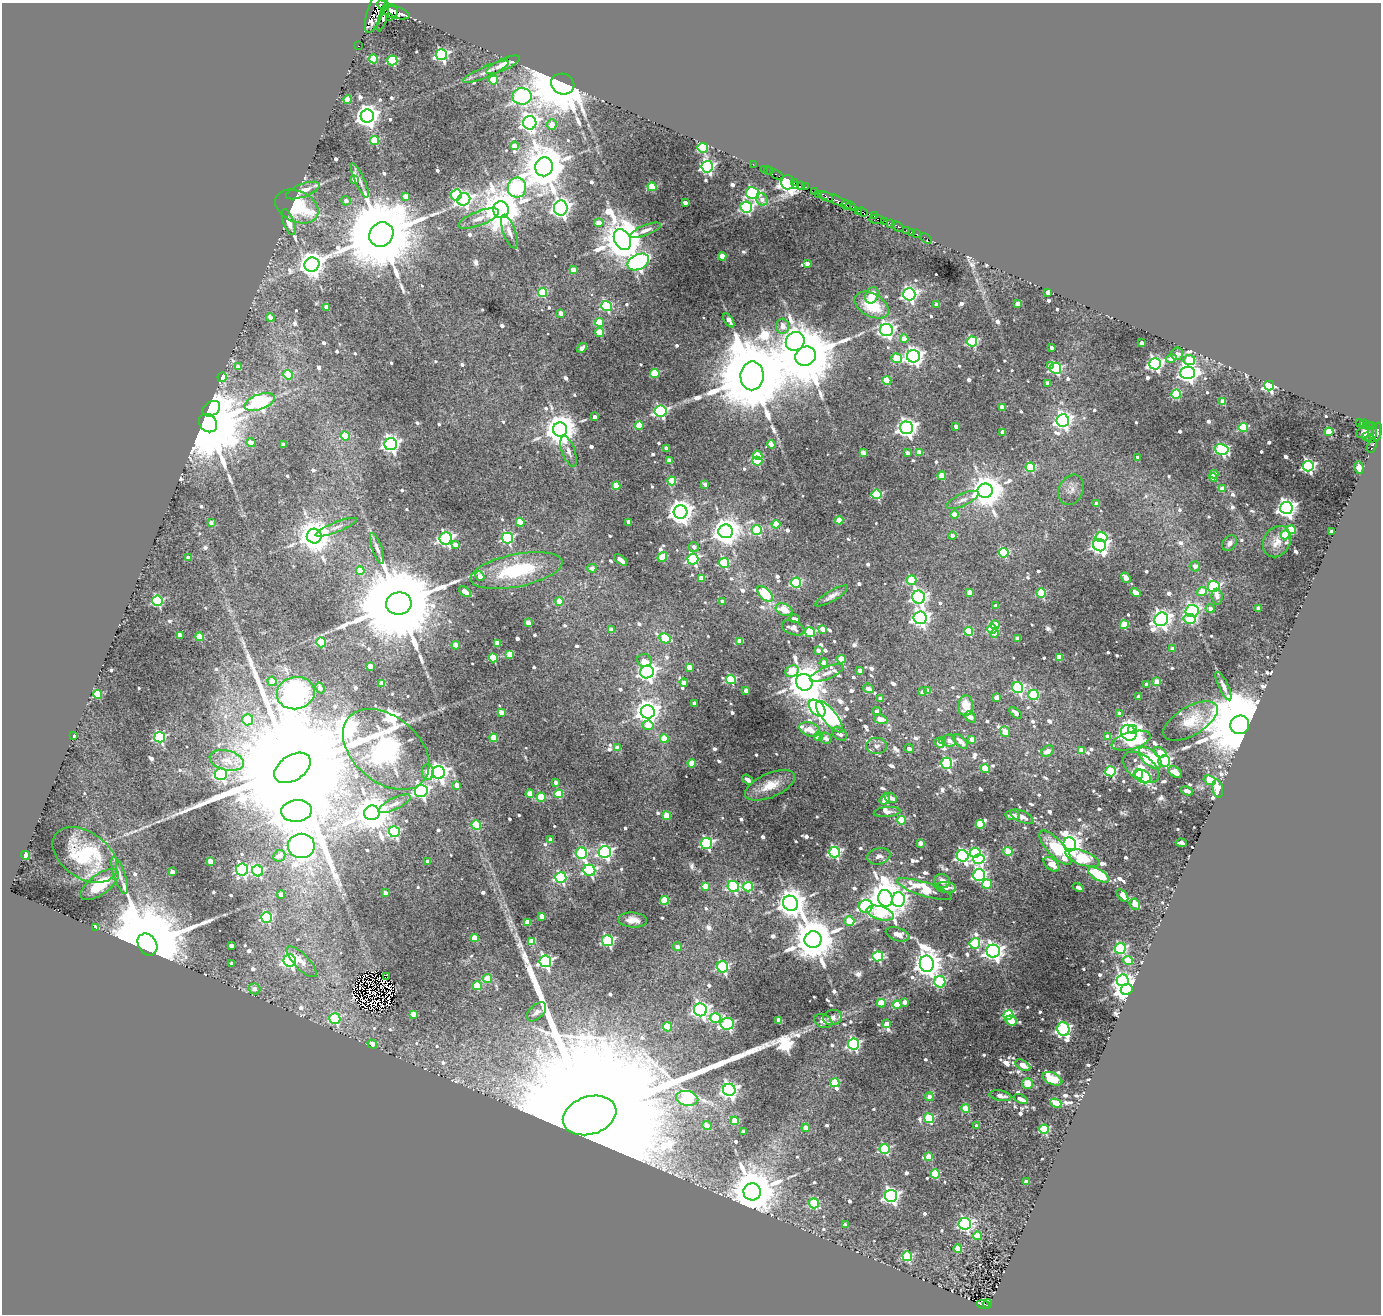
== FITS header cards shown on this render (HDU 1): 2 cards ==
NAXIS1  =                 1379
NAXIS2  =                 1312

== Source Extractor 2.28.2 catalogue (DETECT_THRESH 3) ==
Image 1379 x 1312 px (HDU 1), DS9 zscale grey, 1 PNG px = 1 image px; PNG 1383 x 1316 px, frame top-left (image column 1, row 1312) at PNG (2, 3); each listed source drawn as its Kron ellipse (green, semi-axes under 4 px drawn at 4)
Background 0.467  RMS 0.012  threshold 0.0366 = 3 sigma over >= 5 px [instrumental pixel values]
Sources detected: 956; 6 with non-positive FLUX_AUTO (blend fragments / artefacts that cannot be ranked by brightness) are neither listed nor drawn; of the other 950, the 500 brightest by FLUX_AUTO listed and drawn (450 fainter detections omitted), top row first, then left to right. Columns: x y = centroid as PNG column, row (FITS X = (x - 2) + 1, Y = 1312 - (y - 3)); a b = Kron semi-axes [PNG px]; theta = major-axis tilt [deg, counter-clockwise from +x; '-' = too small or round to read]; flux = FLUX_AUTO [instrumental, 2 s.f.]
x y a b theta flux
382 5 5 3 - 490
376 8 26 8 70 3600
391 11 7 7 - 2900
396 13 14 6 -12 4200
383 17 15 4 74 1400
390 18 3 2 - 130
358 46 3 2 - 8.3
441 55 5 5 - 170
374 59 4 4 - 38
392 61 5 5 - 74
503 65 18 5 24 8.3
486 72 25 5 23 6.1
493 80 4 4 - 46
563 84 12 10 -22 4000
522 96 9 8 - 290
348 100 4 4 - 17
367 116 6 6 - 800
530 123 7 6 - 400
552 124 5 5 - 12
375 140 5 4 - 44
514 146 4 4 - 11
703 148 5 5 - 78
753 164 2 2 - 5.1
544 167 9 9 - 3800
707 167 6 5 - 230
764 169 3 2 - 7.2
769 171 5 2 - 9.8
777 175 7 3 -29 32
354 179 4 4 - 8
360 180 19 5 -65 4.4
788 182 7 6 - 750
794 182 3 3 - 430
795 186 3 2 - 250
800 186 4 3 - 150
652 187 4 4 - 36
805 187 3 3 - 140
517 188 10 9 - 250
303 190 18 6 21 9.4
814 192 4 3 - 26
753 193 7 6 - 170
818 194 2 2 - 4.9
456 195 6 5 - 55
406 196 4 4 - 8
825 196 8 4 -28 76
464 199 7 6 - 270
762 199 6 5 - 4.3
837 200 22 3 -22 460
346 201 5 4 - 4.6
685 203 4 3 - 5.6
846 205 5 3 - 60
851 206 5 3 - 190
297 207 23 15 -25 60
746 207 6 5 - 120
561 208 7 7 - 510
501 210 8 8 - 3200
858 211 3 3 - 520
863 212 5 3 - 420
874 216 2 2 - 7.1
479 218 21 7 21 8.9
877 219 8 4 -5 73
884 221 3 2 - 11
289 222 14 5 -71 8.4
599 223 4 4 - 12
891 223 4 3 - 480
898 227 7 3 -33 68
645 230 16 5 21 4.9
907 230 3 3 - 35
509 232 18 6 -70 5.8
912 232 3 2 - 14
917 234 3 2 - 24
381 235 13 11 47 17000
926 238 6 3 -35 8.6
622 239 11 8 -64 4000
722 256 4 4 - 20
638 262 11 7 27 400
807 263 4 3 - 5.5
312 264 7 7 - 1100
573 270 4 4 - 16
543 292 5 4 - 48
1048 293 4 4 - 8.1
909 294 6 6 - 280
872 295 8 6 66 11
937 304 4 3 - 4.6
1018 304 4 4 - 14
872 305 18 11 -29 33
606 306 5 5 - 91
327 307 4 4 - 7.1
561 313 4 4 - 8.8
270 317 4 4 - 6.9
729 320 8 4 -58 5.6
599 322 4 4 - 27
783 326 7 6 - 7.5
887 330 6 6 - 300
600 333 4 4 - 23
904 338 4 4 - 9.7
795 341 10 9 - 680
972 341 5 5 - 95
1142 343 4 4 - 7.2
582 348 5 4 - 6.7
1052 348 3 3 - 5.5
1177 354 6 6 - 5
805 356 10 9 - 9200
913 356 6 6 - 440
897 358 5 4 - 29
1171 358 5 4 - 7
1189 360 6 5 - 30
1155 364 6 6 - 280
1050 366 4 4 - 13
238 367 4 4 - 7
1056 368 5 5 - 110
655 373 4 4 - 47
1187 373 7 6 - 510
288 375 5 4 - 34
752 376 14 11 89 19000
222 377 4 4 - 41
887 381 4 4 - 31
1048 383 4 3 - 4.9
1269 386 5 5 - 150
1176 394 5 4 - 52
260 402 16 7 20 290
1223 402 4 4 - 18
1002 407 4 4 - 7.7
211 409 9 7 34 420
660 411 6 5 - 150
595 417 4 3 - 4.5
1063 420 6 6 - 380
208 423 10 8 -48 18000
1360 423 3 3 - 64
1364 424 4 3 - 130
639 425 4 4 - 22
1369 425 3 3 - 110
956 426 4 3 - 4.6
1243 427 4 4 - 47
906 428 6 6 - 470
560 429 7 7 - 2000
1373 431 9 3 -86 430
1003 432 4 4 - 6.5
1329 432 4 4 - 33
1365 432 8 5 20 48
1377 432 10 4 81 440
345 436 4 4 - 29
1366 437 2 2 - 24
1370 439 4 2 - 53
251 442 4 4 - 9
283 444 4 3 - 4.6
391 444 6 6 - 390
771 445 4 4 - 20
1372 446 7 3 69 34
667 448 4 3 - 6
1221 449 7 5 -14 140
569 451 16 6 -70 5.1
919 452 4 4 - 14
863 453 4 4 - 15
908 453 4 4 - 4.9
758 455 5 4 - 22
1138 457 4 3 - 4.6
669 461 4 4 - 12
757 461 5 4 - 51
1308 466 5 5 - 200
1030 467 5 4 - 57
1359 468 6 4 -81 4.7
1214 474 4 4 - 16
942 476 4 4 - 22
1213 477 4 3 - 17
672 481 4 4 - 38
705 484 4 3 - 5.1
616 486 4 4 - 18
1222 489 4 4 - 12
1071 490 16 12 65 7.1
985 491 7 7 - 1700
876 494 5 4 - 65
962 500 17 6 24 5
1097 504 4 4 - 6.8
1286 508 6 6 - 500
680 512 7 6 - 1000
955 514 4 4 - 18
839 520 4 4 - 19
520 522 4 4 - 29
629 522 4 3 - 8.3
211 523 4 4 - 4.9
776 524 4 4 - 23
336 527 22 5 21 5
757 530 5 5 - 52
1291 530 4 4 - 31
726 531 7 7 - 1300
1331 532 4 3 - 5.7
1285 535 4 4 - 31
314 536 7 7 - 1700
952 536 4 4 - 7.6
1102 537 6 5 - 77
446 538 6 6 - 240
507 538 5 5 - 120
1277 542 16 13 60 11
1230 543 8 6 53 4.8
455 545 4 4 - 5.7
1099 545 6 6 - 360
694 547 5 5 - 4.5
377 548 16 5 -70 4.6
1004 553 5 4 - 51
662 557 5 4 - 24
188 558 4 3 - 6.2
693 559 5 5 - 150
621 560 7 4 -37 8.3
724 563 5 5 - 69
1195 566 5 5 - 5.3
592 568 4 4 - 5.3
516 570 47 16 11 70
360 571 4 4 - 19
480 576 5 4 - 8.2
701 578 4 4 - 14
1126 578 6 4 -54 6.8
911 580 5 5 - 55
796 583 5 5 - 77
1214 586 5 5 - 140
465 592 7 4 -36 6.7
970 592 4 4 - 9.6
1202 592 5 4 - 14
1041 593 5 4 - 54
1136 593 5 4 - 9.2
765 594 10 5 -45 56
832 596 18 5 30 5
919 597 6 6 - 290
1217 597 8 5 -86 5
157 601 5 5 - 110
559 602 4 4 - 20
723 602 4 3 - 5.2
399 604 13 11 8 24000
996 606 4 3 - 5.2
1210 608 4 4 - 4.4
1258 608 4 3 - 7.7
784 610 9 5 -23 19
1192 611 6 6 - 160
920 618 6 6 - 340
795 619 5 3 - 5
1161 619 7 6 - 490
1190 619 6 5 - 63
528 623 4 4 - 13
995 625 4 4 - 17
1124 625 4 4 - 35
793 628 12 7 -21 5.7
611 629 4 4 - 9.8
823 629 4 4 - 11
992 629 5 4 - 61
968 631 4 4 - 40
810 632 5 5 - 66
995 633 4 4 - 5.2
180 635 4 4 - 8.3
200 637 4 4 - 34
665 638 6 4 -30 29
1018 638 4 3 - 7.4
740 641 4 4 - 11
321 642 5 4 - 55
497 643 4 4 - 16
456 645 4 4 - 17
1173 649 4 4 - 7.8
818 650 4 4 - 5.7
510 654 4 4 - 21
1059 657 4 4 - 19
493 658 4 4 - 47
841 659 4 4 - 23
644 661 7 6 - 7.5
824 663 4 4 - 14
370 666 4 4 - 14
689 667 4 4 - 12
792 671 7 5 29 26
860 671 4 4 - 5.6
647 672 7 6 - 370
827 673 18 6 23 5.8
731 680 5 4 - 79
272 681 4 4 - 10
804 682 8 8 - 2400
1157 682 4 4 - 15
382 683 4 4 - 14
684 683 4 4 - 6.2
1146 684 4 3 - 4.5
1223 686 15 4 -65 5.4
320 688 5 4 - 7.2
868 688 5 4 - 5.5
1018 688 6 5 - 120
746 690 4 3 - 5.4
928 691 4 4 - 9.1
922 692 4 4 - 6.9
296 693 19 16 11 1500
98 694 4 4 - 41
1033 695 5 5 - 73
1139 697 4 3 - 7
997 698 4 4 - 12
881 699 4 4 - 6.8
694 703 4 3 - 5.1
966 706 10 7 85 15
817 708 10 6 -45 210
501 712 4 4 - 9.3
648 712 7 6 - 790
877 712 4 4 - 4.8
1016 713 7 4 -44 4.6
1119 714 4 4 - 6.3
829 717 19 7 -51 240
970 717 6 4 -51 6.6
881 719 7 4 -21 12
248 720 5 5 - 49
1190 721 30 14 30 27
648 725 5 5 - 17
1240 725 9 9 - 16000
810 729 10 6 -21 13
1132 729 4 4 - 190
1005 732 5 4 - 12
1129 733 8 7 - 440
839 734 8 5 -33 4.8
73 736 4 3 - 6.5
819 736 4 4 - 21
1107 736 4 4 - 6.7
160 737 5 5 - 110
494 738 4 4 - 27
664 738 4 4 - 17
826 738 6 5 - 4.5
943 740 4 3 - 6.1
972 740 4 4 - 7.2
949 741 7 6 - 5.6
1131 741 20 8 16 76
960 742 9 4 -45 7.2
939 743 5 4 - 11
876 746 10 8 0 4.4
617 748 4 4 - 7.9
386 749 49 33 -40 2000
909 749 4 4 - 5.2
1081 750 4 4 - 15
1047 751 6 5 - 8.9
1160 752 7 5 -25 12
1150 758 14 7 -40 96
227 760 17 10 -14 11
1164 761 6 5 - 140
692 763 4 4 - 27
946 763 5 5 - 100
1141 767 20 12 -37 15
292 768 20 12 33 89000
985 769 5 4 - 29
1110 771 5 5 - 78
428 772 8 6 -83 13
439 772 6 6 - 480
1175 772 7 5 -33 12
221 774 6 6 - 150
1139 774 5 4 - 20
1143 777 8 6 -28 87
747 779 6 4 -35 5.3
1210 780 6 4 -21 25
556 782 4 3 - 5
457 785 4 4 - 9.3
770 785 27 12 24 18
1218 789 9 5 -80 24
421 791 6 6 - 260
1187 791 6 3 -21 5.6
530 794 4 4 - 22
559 794 4 4 - 44
541 797 4 4 - 40
890 798 6 4 -27 6.4
885 799 5 4 - 7.9
395 804 18 6 25 5.9
296 811 15 11 5 2200
887 812 13 5 5 4.5
372 813 8 7 - 2700
1013 815 7 5 -11 6
667 816 4 4 - 26
1022 817 12 5 -25 7.4
901 820 4 4 - 41
980 824 4 4 - 43
476 825 5 4 - 50
394 832 5 5 - 110
551 840 4 4 - 7.2
706 843 5 5 - 150
920 843 4 4 - 10
1181 843 5 4 - 4.6
1070 844 7 6 - 550
301 846 13 12 - 1200
1055 848 22 8 -47 76
605 852 6 6 - 240
835 852 5 5 - 130
1008 852 5 4 - 30
581 853 6 5 - 91
975 853 5 5 - 71
25 855 4 4 - 42
85 855 36 23 -35 74
279 856 6 5 - 5.1
879 856 12 8 13 5.1
963 856 6 5 - 260
1082 858 18 7 -21 57
979 859 5 5 - 130
210 861 4 4 - 15
428 862 4 4 - 5.2
1052 864 9 5 -40 12
242 870 6 6 - 170
589 870 6 5 - 140
258 871 6 5 - 92
173 872 4 4 - 8.5
120 875 19 6 -71 6.4
979 875 6 6 - 160
1099 875 12 5 -31 58
561 878 5 5 - 110
942 881 8 7 - 6.6
100 884 22 10 36 28
987 884 5 4 - 39
705 886 4 4 - 21
733 887 6 5 - 100
748 887 5 5 - 53
946 887 10 5 -5 4.8
1079 887 6 3 -30 6
924 889 29 7 -18 54
385 893 4 3 - 5.2
281 895 4 4 - 5.3
1122 895 7 4 -48 6.9
885 898 8 7 - 2700
664 900 4 4 - 36
898 900 7 6 - 230
790 903 8 7 - 1400
1135 904 6 5 - 8.5
866 906 7 6 - 180
880 913 14 6 -16 53
542 916 4 4 - 14
267 917 5 5 - 81
633 920 14 7 -5 8.1
849 921 5 4 - 22
527 922 4 4 - 20
96 927 4 3 - 11
898 934 12 6 -17 7.9
475 938 4 4 - 20
813 940 8 8 - 3900
608 941 5 5 - 120
531 942 4 4 - 25
975 943 5 5 - 71
147 944 12 9 -55 30000
231 945 4 4 - 6
677 947 4 4 - 5.6
1120 948 5 5 - 110
993 951 7 6 - 440
878 956 5 5 - 96
290 960 6 6 - 290
545 961 6 6 - 230
1128 961 5 4 - 22
302 962 20 7 -46 14
232 963 4 4 - 4.3
927 964 8 7 - 1300
723 967 6 5 - 110
387 977 3 2 - 4.6
488 978 4 4 - 21
1122 980 6 5 - 180
940 982 6 5 - 93
477 986 4 4 - 27
254 989 6 5 - 5.7
1127 989 6 5 - 1100
905 1002 4 4 - 6.8
881 1003 4 4 - 27
897 1005 4 4 - 27
700 1010 6 6 - 350
536 1012 12 6 44 4.4
413 1014 4 4 - 13
1008 1015 5 4 - 89
833 1017 9 7 8 5.4
715 1018 5 5 - 54
335 1019 6 5 - 77
779 1020 4 4 - 14
1011 1020 6 5 - 11
823 1021 9 6 -21 5.1
727 1024 6 6 - 130
887 1024 4 4 - 11
667 1027 4 4 - 45
1063 1029 7 6 - 190
372 1044 5 4 - 7.8
854 1044 5 5 - 160
1023 1065 8 4 -29 7.5
1052 1079 10 6 -24 33
835 1083 4 4 - 42
1027 1083 5 5 - 28
729 1090 6 6 - 330
1001 1096 11 5 -10 4.8
929 1097 4 4 - 5.2
687 1098 11 7 -13 120
1021 1099 7 3 -23 5.5
1056 1103 6 4 -23 22
966 1109 4 4 - 20
590 1115 27 19 18 210000
929 1118 5 4 - 52
735 1121 4 4 - 32
707 1126 4 4 - 12
976 1126 4 3 - 4.3
806 1128 4 4 - 11
1044 1129 5 4 - 51
743 1132 4 4 - 5.9
885 1149 5 5 - 89
929 1156 4 4 - 13
935 1174 4 4 - 41
1026 1182 4 4 - 11
752 1192 8 8 - 5400
891 1196 6 6 - 280
814 1203 5 4 - 58
965 1224 6 6 - 190
845 1225 4 4 - 8
977 1236 4 4 - 22
958 1249 4 4 - 25
907 1256 5 5 - 75
988 1304 4 3 - 36
984 1305 6 3 -15 36
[450 fainter detections neither listed nor drawn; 6 non-positive-flux detections neither listed nor drawn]